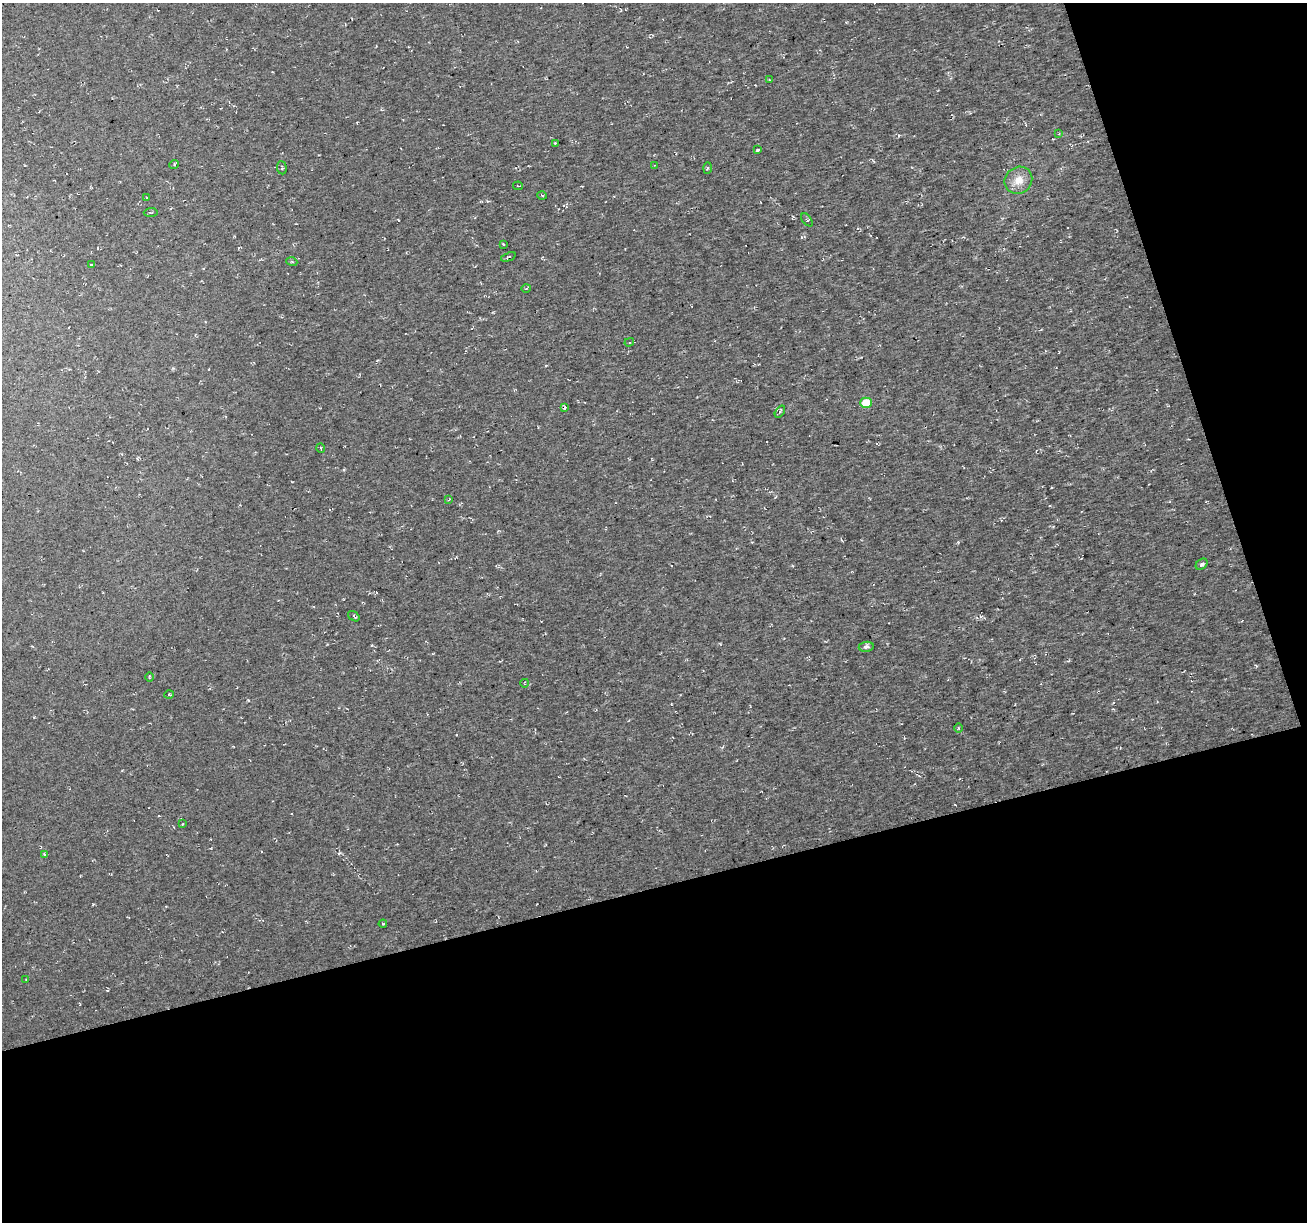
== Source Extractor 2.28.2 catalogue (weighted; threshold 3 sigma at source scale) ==
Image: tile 4 of 2 x 2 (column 2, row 2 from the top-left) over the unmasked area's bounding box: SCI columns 1305-2609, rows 50-1269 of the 2609 x 2523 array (HDU 1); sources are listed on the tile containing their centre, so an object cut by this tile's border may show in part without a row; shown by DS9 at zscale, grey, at full resolution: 1 PNG px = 1 image px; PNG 1309 x 1224 px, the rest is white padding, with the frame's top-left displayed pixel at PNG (2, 3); every listed detection drawn as its Kron ellipse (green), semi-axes under 4 PNG px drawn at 4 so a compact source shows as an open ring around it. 33% of this frame is shown black and not used: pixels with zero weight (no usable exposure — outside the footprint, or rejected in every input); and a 3 px margin inside the footprint's outer edge (the drizzle kernel's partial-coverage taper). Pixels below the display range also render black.
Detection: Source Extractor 2.28.2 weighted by HDU 2 'WHT'; one run over the whole footprint, this tile lists its part. Background 0.00373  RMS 0.0089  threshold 0.04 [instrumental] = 3 sigma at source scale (4.5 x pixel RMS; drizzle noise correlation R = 1.50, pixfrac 1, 0.0396/0.0396 arcsec/px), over >= 5 px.
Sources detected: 39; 3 cosmic-ray / hot-pixel residue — neither listed nor drawn; the other 36 listed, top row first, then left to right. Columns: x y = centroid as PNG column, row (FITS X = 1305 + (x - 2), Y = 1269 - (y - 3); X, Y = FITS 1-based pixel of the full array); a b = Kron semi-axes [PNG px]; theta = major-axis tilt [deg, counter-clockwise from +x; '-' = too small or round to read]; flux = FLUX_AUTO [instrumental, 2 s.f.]
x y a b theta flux
769 80 3 2 - 0.65
1059 134 4 3 - 0.85
555 143 4 3 - 1.2
757 150 3 3 - 1.5
174 165 5 3 - 1.1
654 165 2 2 - 0.68
282 168 6 4 -84 1.3
707 168 6 3 88 1
1018 180 14 13 - 12
518 186 5 2 - 0.66
542 195 5 3 - 0.75
147 198 3 2 - 0.74
151 212 7 3 4 1.2
807 220 7 4 -54 1.3
503 244 4 2 - 0.67
508 257 7 3 21 1.1
292 262 5 3 - 0.91
91 264 4 2 - 0.72
526 288 5 3 - 0.79
629 342 5 4 - 1
866 403 5 5 - 27
565 408 4 3 - 1.3
780 412 7 3 55 1.1
321 448 4 3 - 0.68
448 500 4 2 - 0.65
1202 564 6 5 - 2.8
354 616 6 3 -36 1.3
866 647 7 5 9 2.8
149 677 5 3 - 0.85
525 683 4 2 - 0.63
169 695 5 3 - 0.75
958 728 5 3 - 0.79
183 824 3 2 - 0.64
45 854 4 3 - 1.9
383 924 4 3 - 0.8
26 980 3 2 - 0.56
Unlisted compact peaks at least as high as the median listed source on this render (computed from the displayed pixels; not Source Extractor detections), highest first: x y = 248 700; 339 853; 93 904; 372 645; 899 135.